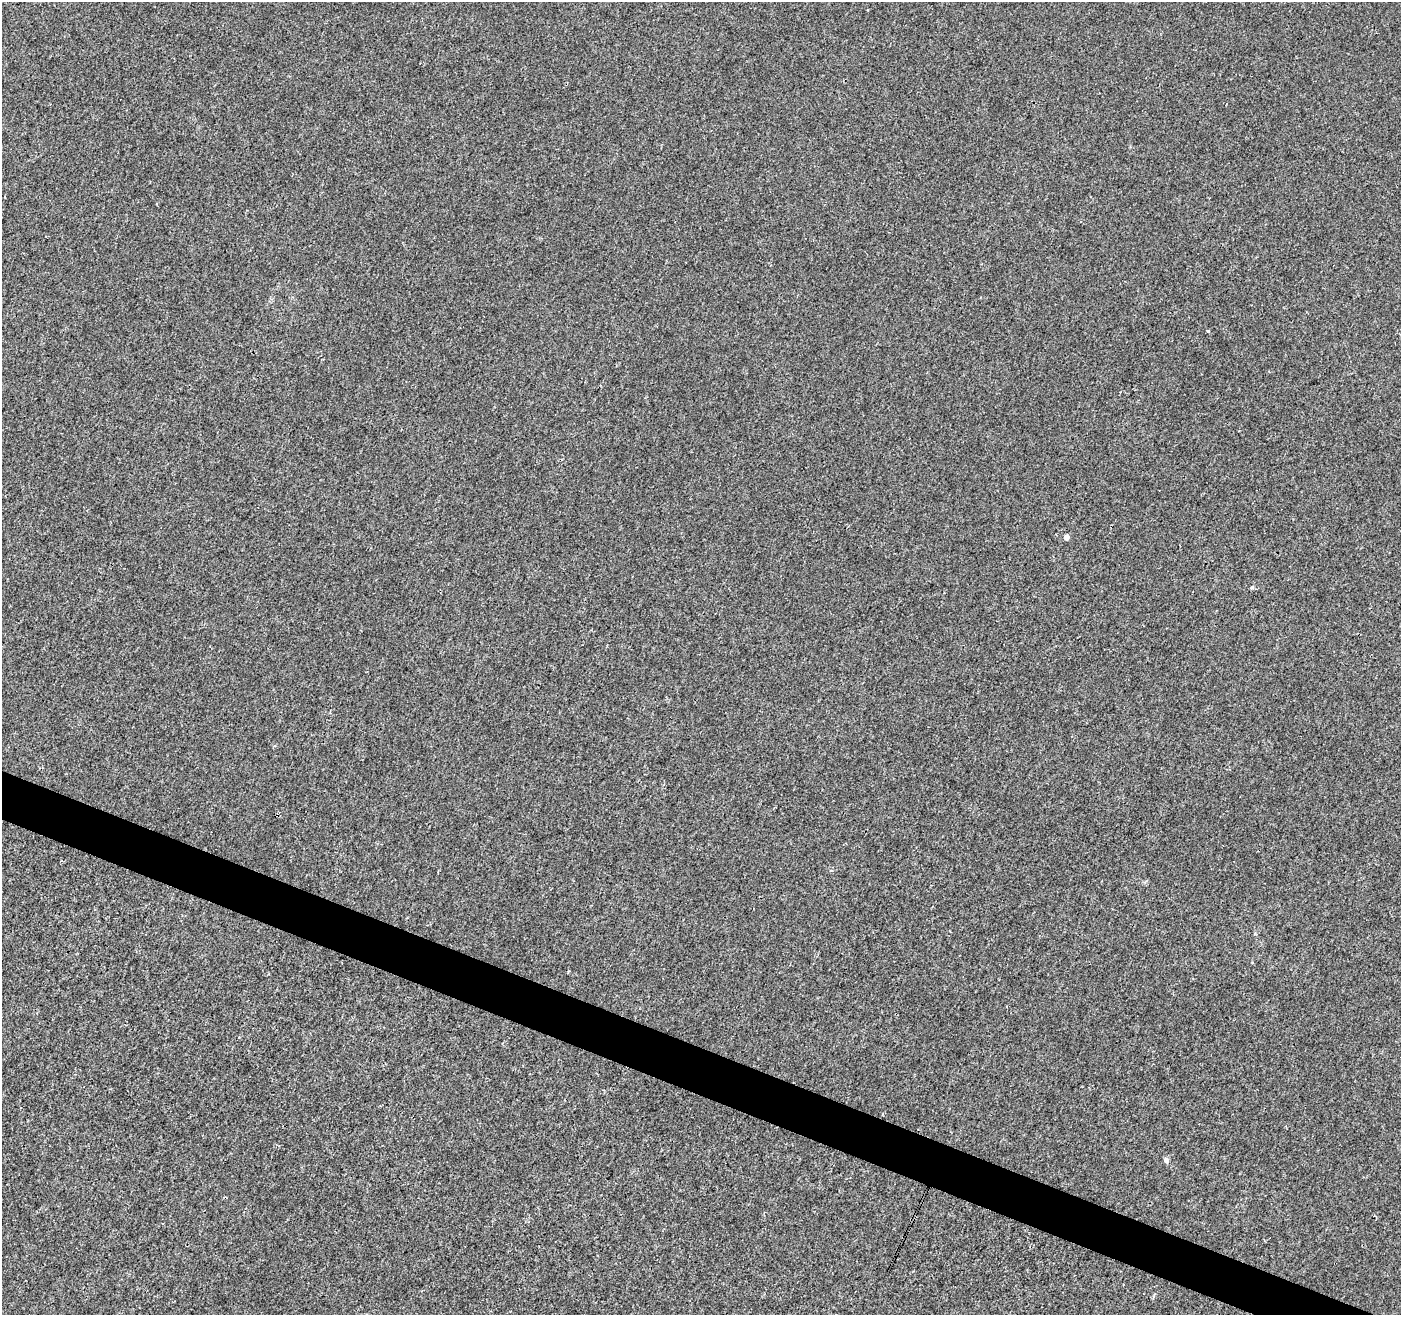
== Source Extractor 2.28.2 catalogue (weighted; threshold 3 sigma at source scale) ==
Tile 6 of 4 x 4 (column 2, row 2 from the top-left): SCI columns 1407-2805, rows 2896-4208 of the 5602 x 5727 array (HDU 1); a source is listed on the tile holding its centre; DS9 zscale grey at full resolution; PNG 1403 x 1317 px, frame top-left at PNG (2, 2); no overlay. Shown black and unused: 3% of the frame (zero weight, under 3 of 4 exposures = <1% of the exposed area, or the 3 px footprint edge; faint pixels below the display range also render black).
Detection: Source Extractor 2.28.2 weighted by HDU 2 'WHT'; one run over the whole footprint, this tile lists its part. Background 1.73e-04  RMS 0.0017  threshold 0.00773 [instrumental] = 3 sigma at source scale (4.5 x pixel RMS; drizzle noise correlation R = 1.50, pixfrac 1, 0.0396/0.0396 arcsec/px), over >= 5 px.
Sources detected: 4; all 4 listed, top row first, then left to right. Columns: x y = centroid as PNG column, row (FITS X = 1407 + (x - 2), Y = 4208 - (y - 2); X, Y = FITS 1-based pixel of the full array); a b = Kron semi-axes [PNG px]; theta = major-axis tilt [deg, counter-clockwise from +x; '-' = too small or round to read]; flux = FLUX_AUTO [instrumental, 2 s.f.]
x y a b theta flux
1208 331 3 3 - 0.34
1066 537 4 4 - 1.1
1252 587 5 4 - 0.21
1166 1160 8 5 -47 0.43